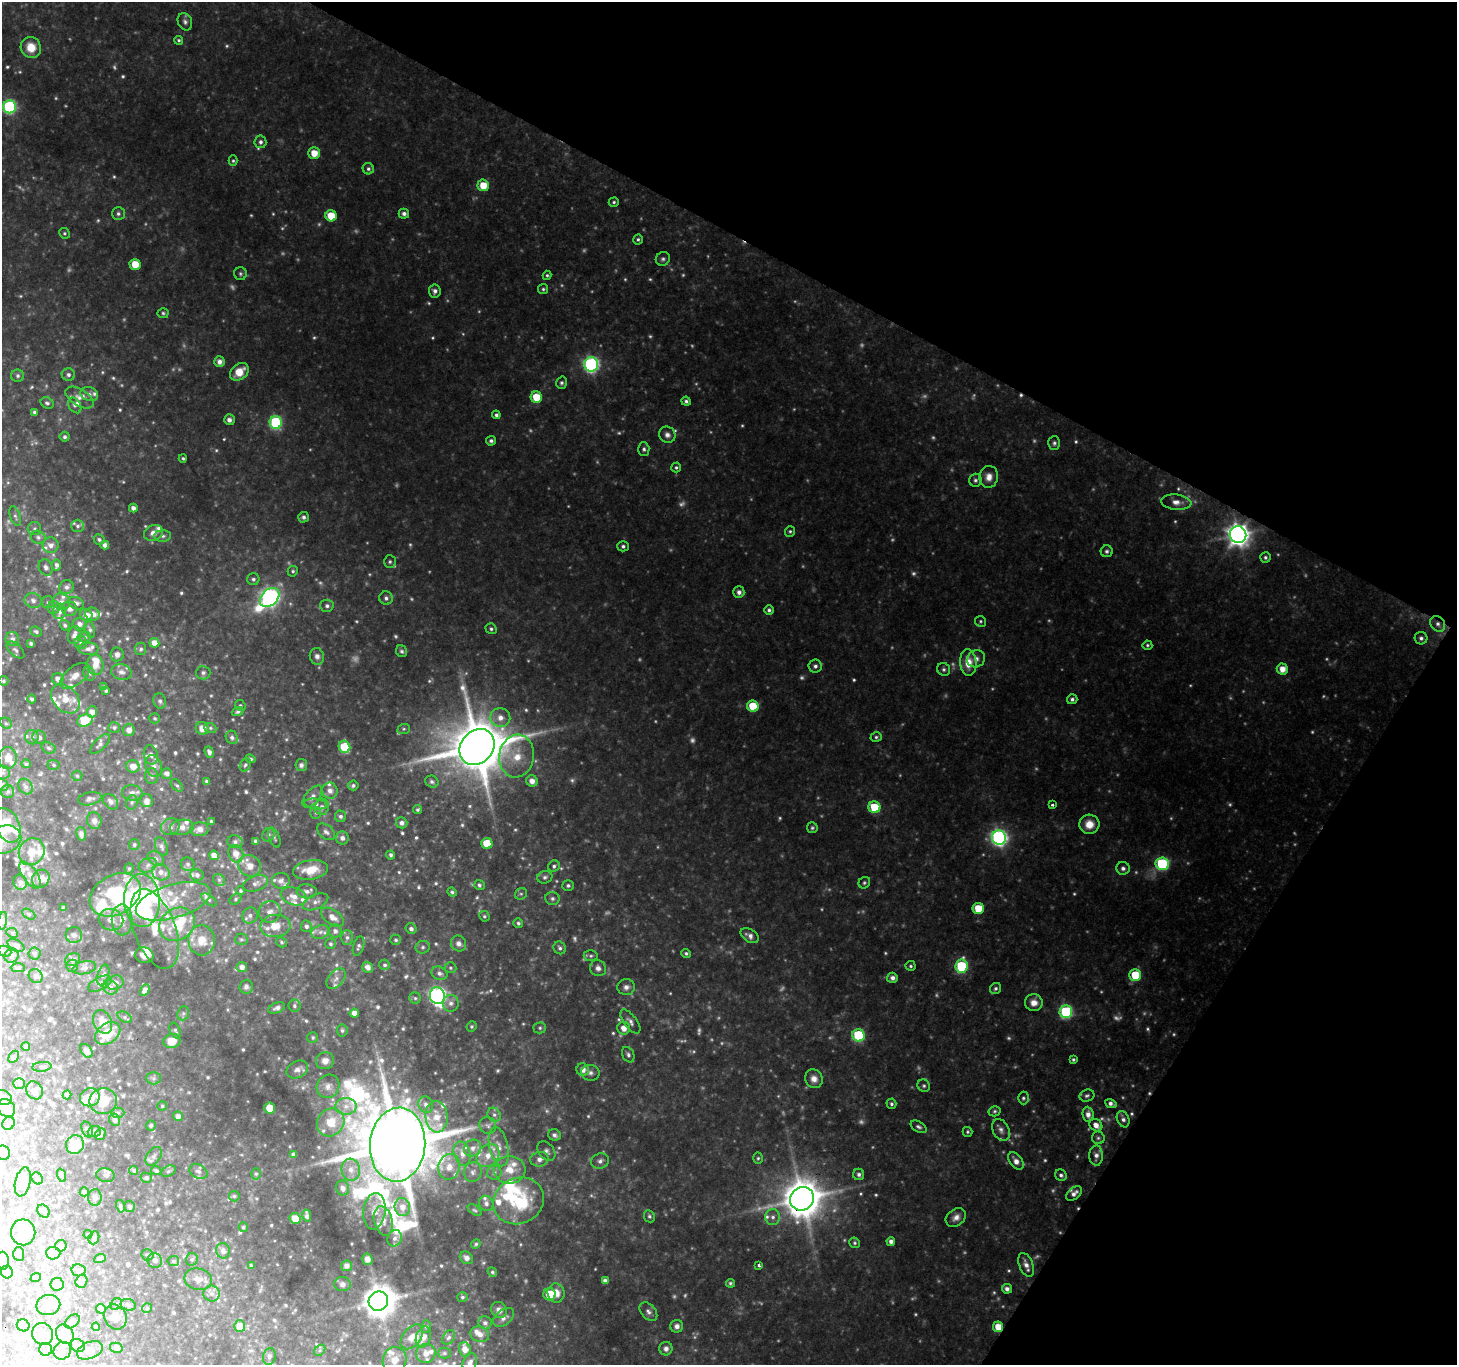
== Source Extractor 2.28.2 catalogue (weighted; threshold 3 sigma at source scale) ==
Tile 8 of 4 x 4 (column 4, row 2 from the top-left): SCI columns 4373-5827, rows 2990-4352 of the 5827 x 5911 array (HDU 1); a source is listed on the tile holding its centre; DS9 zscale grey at full resolution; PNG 1459 x 1367 px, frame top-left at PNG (2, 2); each listed source drawn as its Kron ellipse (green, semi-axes under 4 px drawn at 4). Shown black and unused: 27% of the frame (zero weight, under 2 of 3 exposures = <1% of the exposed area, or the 3 px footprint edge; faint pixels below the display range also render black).
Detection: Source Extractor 2.28.2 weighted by HDU 2 'WHT'; one run over the whole footprint, this tile lists its part. Background 0.181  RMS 0.016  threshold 0.0726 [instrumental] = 3 sigma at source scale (4.5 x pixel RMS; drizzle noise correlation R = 1.50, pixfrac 1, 0.0396/0.0396 arcsec/px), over >= 5 px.
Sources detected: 927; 133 too faint to see at this stretch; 9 inside a brighter object's white glare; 2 cosmic-ray / hot-pixel residue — neither listed nor drawn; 80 inside a brighter listed object's ellipse — not listed separately; of the other 703, all 500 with FLUX_AUTO >= 2.79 (the completeness limit of this list) listed and drawn (203 fainter detections not listed), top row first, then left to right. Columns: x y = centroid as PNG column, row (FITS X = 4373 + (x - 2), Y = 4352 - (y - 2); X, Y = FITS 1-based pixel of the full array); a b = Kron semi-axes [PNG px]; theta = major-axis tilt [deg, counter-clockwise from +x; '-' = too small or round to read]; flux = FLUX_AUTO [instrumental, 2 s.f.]
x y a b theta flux
185 22 9 7 -67 6
179 40 4 4 - 2.8
31 47 10 10 - 30
10 107 6 6 - 270
260 142 6 6 - 6
314 153 6 6 - 24
233 161 5 4 - 2.9
368 169 6 5 - 4
483 185 6 6 - 31
614 202 5 4 - 3.3
118 214 6 6 - 4.9
404 214 5 5 - 6.8
331 216 6 5 - 36
64 233 5 5 - 2.8
638 239 5 5 - 3.3
663 259 7 6 - 4.5
135 264 5 5 - 33
240 274 6 6 - 4
547 275 4 4 - 2.8
543 289 5 5 - 3
435 291 6 6 - 7.1
163 313 5 5 - 3.2
219 362 5 5 - 11
591 364 7 7 - 450
239 372 10 7 40 29
68 375 6 6 - 6
18 376 6 6 - 4.3
562 383 6 5 - 4.1
89 394 9 7 -17 6.8
536 397 6 5 - 43
79 398 15 8 -31 14
686 401 5 4 - 4.5
47 403 7 5 -33 4.3
75 405 8 6 -59 5.5
35 412 4 3 - 4.5
496 415 4 4 - 4.5
229 420 5 5 - 7.4
276 422 6 6 - 200
667 435 8 7 - 8.1
65 437 5 5 - 4.2
491 441 5 4 - 4.7
1054 443 6 6 - 4.4
644 449 7 5 -88 4.6
183 458 4 4 - 3
676 467 5 5 - 3.3
989 477 11 9 82 15
975 480 6 6 - 4.5
1176 502 15 7 -6 13
133 508 4 4 - 8.1
15 516 10 5 -71 4.2
303 517 5 5 - 4.4
78 526 6 6 - 4.3
34 529 7 6 - 4.2
790 531 5 5 - 3.1
153 533 10 8 19 13
1238 535 8 8 - 1300
163 536 8 5 -1 5.5
38 537 8 6 -27 4.9
99 539 5 5 - 3.5
51 545 8 7 - 10
105 545 4 4 - 6.4
623 546 5 5 - 4.5
1107 551 6 6 - 4.2
1265 557 5 5 - 3.7
390 562 6 6 - 3.6
57 565 5 4 - 6.3
46 567 8 6 -65 5.7
293 571 5 5 - 3.3
253 579 6 6 - 4.9
67 587 7 7 - 6.7
739 592 6 5 - 7.6
270 597 11 8 44 670
386 598 7 6 - 6
33 601 8 7 - 7.2
48 602 6 5 - 3.6
61 602 9 8 - 8.6
76 603 8 6 -25 6.3
327 606 6 6 - 5.7
54 607 6 6 - 4.4
69 609 8 7 - 8.5
769 610 5 4 - 4.4
59 611 7 6 - 9.9
92 614 7 6 - 11
86 615 6 6 - 13
980 621 5 5 - 3
79 624 7 6 - 9.6
1438 624 8 7 - 8.1
65 625 5 4 - 3.1
491 629 5 5 - 3.7
90 630 8 5 -76 4.6
36 632 6 4 -25 3.9
75 635 9 6 75 10
85 637 5 5 - 3.4
1421 638 6 6 - 5.8
12 639 7 6 - 6.8
80 642 6 6 - 4.5
31 643 4 3 - 4.1
154 643 5 5 - 18
1147 645 5 4 - 3
88 649 10 6 -1 7
141 649 6 5 - 4.1
15 650 11 5 -43 5.2
402 651 6 5 - 3.8
117 654 7 6 - 6.6
317 656 8 7 - 7.1
976 659 9 8 - 9.4
968 662 13 8 -84 32
95 665 10 8 -82 18
815 666 6 6 - 5.9
944 669 7 6 - 4.4
1282 669 5 5 - 20
121 672 10 8 -14 8.4
203 673 7 6 - 5.8
89 674 7 5 -69 4.2
75 676 17 9 38 15
58 679 6 5 - 9.3
3 681 5 5 - 3.2
104 687 4 3 - 3.6
106 691 3 3 - 2.9
32 699 4 4 - 4.1
65 699 16 12 -46 26
1072 699 5 5 - 4.8
160 701 8 6 -73 4.7
240 705 5 5 - 2.8
753 706 6 5 - 53
92 712 6 5 - 12
238 712 6 4 20 4.1
155 718 5 5 - 2.8
500 718 10 9 - 17
85 720 8 6 17 52
6 723 6 5 - 2.9
114 727 6 5 - 3.7
202 728 6 6 - 17
210 728 6 5 - 3.2
404 729 6 5 - 2.8
129 730 6 6 - 12
32 737 7 6 - 4.9
39 737 7 6 - 6.3
232 737 7 6 - 4.9
876 737 6 4 17 3.2
100 744 12 6 45 5.8
344 747 6 5 - 78
477 747 19 16 49 13000
49 748 7 5 -19 3.8
209 752 6 4 -69 5.5
151 755 10 7 -78 7
517 756 21 17 81 45
8 758 11 9 90 18
250 759 5 3 - 3
26 764 5 4 - 3.1
53 765 6 5 - 3
245 765 7 5 61 3.4
301 765 6 6 - 5.2
133 766 6 6 - 18
154 766 11 8 -74 11
3 773 7 7 - 4.5
167 773 5 5 - 8.2
77 776 5 5 - 3
152 776 8 6 -88 4.9
207 781 4 3 - 4.3
532 781 6 5 - 13
432 782 7 5 -26 4.5
2 785 7 5 -45 3.5
177 785 7 4 -44 3.6
353 785 5 5 - 3.9
25 787 8 6 -53 5.7
8 791 6 6 - 4.2
330 791 8 7 - 11
132 793 10 7 -7 7.2
312 797 13 7 51 9.9
90 799 12 6 11 5.5
146 801 6 6 - 8.3
111 802 9 6 -48 7.2
132 802 7 5 75 4
316 804 11 5 -9 6.4
1052 805 3 3 - 3.1
322 807 8 7 - 6.6
874 807 6 6 - 60
418 810 4 3 - 3.1
316 813 6 5 - 3.1
340 816 5 5 - 4.3
94 821 8 7 - 8.1
211 821 3 3 - 3.1
402 823 6 5 - 6.7
1089 824 10 9 - 24
7 825 18 12 -65 30
170 827 9 8 - 6.9
182 827 12 7 9 10
812 828 5 5 - 3.3
199 829 9 7 6 10
326 832 10 6 -39 7
81 834 7 5 -81 6.7
268 835 7 6 - 4.5
274 837 10 5 -69 4.4
342 838 6 6 - 8.7
999 838 7 7 - 560
4 840 18 13 20 22
255 841 3 3 - 3.4
235 842 7 6 - 5.7
487 843 5 5 - 39
134 845 5 5 - 3.4
161 847 9 6 -67 5.4
32 852 14 12 57 22
236 854 9 7 -67 15
214 855 5 4 - 16
391 855 4 3 - 4.2
156 859 9 6 -35 6.1
188 864 7 6 - 4.3
1162 864 6 6 - 180
148 865 9 7 23 6.3
250 866 12 10 -22 18
554 866 6 5 - 4.2
129 868 5 4 - 2.9
1123 868 7 6 - 6.4
311 870 17 9 9 38
161 872 9 8 - 12
30 875 15 7 -56 12
197 875 6 6 - 5.8
545 877 7 6 - 5
41 879 9 8 - 11
219 880 6 5 - 3.3
281 881 9 8 - 8
20 882 7 6 - 7.6
256 883 13 7 19 8.4
864 883 6 5 - 3.4
479 885 5 5 - 3.4
568 885 5 5 - 4.1
240 891 4 4 - 2.8
307 891 10 7 -5 7.4
452 892 5 4 - 3.3
521 894 6 5 - 3.3
115 895 27 19 29 170
294 896 13 9 -16 15
552 898 7 6 - 5.2
236 899 6 5 - 3
209 900 9 4 -35 3.2
142 901 26 18 -88 150
173 901 39 16 16 59
316 902 13 7 24 8.7
64 908 4 3 - 4.8
978 908 5 5 - 39
270 912 11 10 - 12
29 914 7 4 -28 3.2
250 915 8 7 - 6.6
484 916 5 5 - 2.9
332 917 13 7 -35 13
111 920 12 10 -21 15
122 920 15 10 -89 20
3 921 9 4 81 3.9
518 923 5 5 - 3.8
177 924 19 15 35 64
275 926 15 11 4 26
306 926 6 5 - 5.4
155 929 42 20 -70 71
411 929 5 5 - 6
335 931 6 6 - 6.2
320 932 9 6 17 6.9
12 933 6 4 -25 2.9
74 935 8 8 - 6.7
750 936 10 6 -32 9.3
347 937 7 5 -89 4.9
241 939 6 5 - 3.1
202 940 15 13 -85 32
396 940 5 5 - 3.6
281 942 6 5 - 2.9
458 943 8 7 - 8.2
330 944 5 5 - 3.3
16 945 9 5 -29 6.3
358 946 10 5 73 4.1
423 947 7 6 - 4.1
560 948 6 6 - 4.3
5 951 7 5 -21 3.4
686 953 5 4 - 3.4
34 954 6 6 - 3.4
144 955 9 7 -12 14
11 956 7 6 - 4.9
591 956 7 5 2 3.6
73 959 8 6 26 5.6
385 965 5 5 - 3.7
72 966 6 6 - 3.3
911 966 5 5 - 3.2
961 966 7 6 - 150
242 967 5 5 - 9.6
368 967 6 5 - 10
18 968 7 4 -2 3
84 968 12 6 13 6.6
450 968 6 5 - 3
598 968 8 7 - 8.6
439 973 8 6 -24 6.8
103 975 11 5 70 5.3
1135 975 6 6 - 57
36 976 7 6 - 5.6
892 978 5 5 - 8.4
336 979 12 7 50 8.4
115 983 9 7 25 6.8
100 984 13 6 28 7.1
110 987 8 6 -37 7.6
246 987 7 6 - 5.1
626 987 9 8 - 7.9
995 988 6 5 - 4
145 990 6 4 59 9
437 996 8 7 - 540
415 998 5 5 - 3.1
451 1003 8 8 - 8.2
1034 1003 9 8 - 15
294 1006 6 6 - 3.9
277 1008 9 5 20 6.1
1066 1012 6 6 - 210
183 1013 7 5 70 3.7
354 1013 4 4 - 11
125 1017 8 5 -32 3.4
103 1022 12 9 -66 20
630 1022 14 6 -53 8.5
472 1026 5 5 - 3
540 1028 6 5 - 3.4
624 1028 6 6 - 17
175 1030 8 5 -65 3.5
342 1030 6 5 - 3.7
108 1033 14 9 37 38
859 1035 6 6 - 140
313 1037 5 5 - 3.4
172 1041 8 7 - 24
26 1046 4 4 - 3.3
86 1051 8 5 -52 7.8
628 1055 8 5 -63 4.6
14 1057 6 4 59 2.9
1073 1060 4 4 - 2.9
325 1061 9 8 - 12
42 1067 9 5 6 4.2
297 1070 11 8 27 8.9
583 1070 6 6 - 13
590 1073 9 8 - 7.2
153 1078 7 6 - 4.5
814 1079 9 8 - 13
19 1083 6 5 - 2.9
328 1086 12 11 - 12
924 1086 6 6 - 3.9
34 1090 9 8 - 7.2
67 1095 4 4 - 5.2
1087 1096 7 6 - 4.3
2 1097 10 7 -19 8
90 1097 10 9 - 26
1023 1098 6 5 - 3.7
103 1101 14 13 - 36
1111 1103 6 4 -20 7
891 1104 5 5 - 4.2
426 1105 8 7 - 8.8
162 1106 5 4 - 2.8
346 1106 10 8 0 13
6 1108 10 8 -44 11
270 1108 5 5 - 31
995 1111 6 5 - 3.2
118 1113 6 5 - 2.9
1088 1114 7 5 -84 11
494 1115 7 6 - 5.1
178 1116 5 4 - 9.8
436 1117 16 11 -85 28
1123 1119 8 6 -66 6.8
115 1120 6 5 - 7.5
331 1122 14 13 - 36
9 1123 7 6 - 4.1
151 1125 5 5 - 3.1
488 1125 8 8 - 5.8
1096 1125 7 5 -41 14
918 1127 8 5 -31 4.7
87 1129 8 5 -68 4.5
1001 1130 11 8 -64 8.6
94 1131 6 5 - 4.6
968 1132 5 5 - 2.8
100 1134 6 5 - 4.7
554 1135 6 5 - 6.3
1098 1138 6 6 - 3.8
75 1144 9 9 - 55
398 1145 37 27 84 23000
499 1147 20 9 -78 20
473 1148 9 8 - 11
546 1151 11 7 -51 6.7
3 1153 7 6 - 8.8
294 1154 4 4 - 7.3
462 1154 12 8 -73 15
488 1155 13 10 48 21
154 1156 10 7 55 6.4
1096 1156 10 7 90 9.6
758 1158 5 5 - 2.8
539 1159 9 7 13 10
600 1161 9 7 24 7.5
1016 1161 10 6 -53 12
449 1167 13 10 77 22
134 1170 4 4 - 2.8
351 1170 11 9 -82 15
510 1170 16 14 -3 32
156 1171 5 4 - 3.8
168 1171 8 5 27 3.4
198 1171 9 7 -27 7.2
473 1172 10 8 74 8.4
494 1173 7 7 - 5.9
256 1174 6 5 - 3.2
859 1174 5 5 - 4.9
61 1175 7 4 -71 2.9
105 1175 9 7 -11 5.8
1061 1175 6 5 - 5
37 1178 6 5 - 3.9
146 1178 6 5 - 4.5
23 1182 15 7 77 11
342 1188 7 6 - 8.6
84 1192 4 4 - 5.4
1074 1194 9 5 40 7.9
234 1196 5 5 - 2.8
95 1197 8 7 - 7
802 1199 12 11 - 5300
519 1201 26 22 27 110
486 1203 8 7 - 6.4
120 1206 6 4 -76 3.8
129 1206 6 5 - 3.6
402 1207 9 8 - 18
475 1210 8 4 -36 3
43 1211 7 5 -49 4.3
374 1211 18 11 83 21
307 1216 6 4 -80 7.2
649 1216 6 5 - 3.8
773 1217 8 7 - 7.5
956 1217 11 8 36 11
295 1218 5 5 - 22
383 1221 15 9 -76 15
243 1227 5 4 - 2.9
23 1232 13 12 - 23
88 1234 4 4 - 3.9
94 1238 7 5 69 3.3
395 1238 8 7 - 7.8
891 1241 4 4 - 7.5
855 1243 5 5 - 3.3
476 1244 5 4 - 3.2
61 1246 5 5 - 5.4
223 1251 8 6 -76 8
53 1253 7 6 - 14
19 1254 7 5 -87 4.5
148 1255 6 5 - 3.8
466 1258 7 5 -39 6
100 1259 6 3 20 3.7
192 1259 6 6 - 3.2
367 1259 6 5 - 7.9
155 1260 7 7 - 7.1
3 1261 9 6 -86 4.8
173 1261 6 5 - 3.3
759 1265 4 3 - 6.3
1026 1265 12 7 -67 12
251 1266 4 3 - 3.3
347 1266 5 5 - 6.7
79 1270 7 6 - 4.3
7 1272 6 6 - 4.5
492 1272 5 4 - 2.9
36 1278 5 4 - 2.9
198 1279 14 10 -13 13
81 1281 7 6 - 4.7
605 1281 4 4 - 7.6
730 1283 4 4 - 2.9
57 1284 6 6 - 4.3
343 1284 8 7 - 7.1
1007 1289 5 4 - 7.5
212 1293 8 8 - 7.6
556 1293 9 8 - 17
549 1294 6 6 - 52
462 1297 5 5 - 3.4
378 1301 10 9 - 3500
116 1304 6 5 - 3.2
48 1305 12 10 11 15
128 1305 8 5 -20 4
147 1308 5 4 - 3.4
101 1309 5 4 - 6.8
499 1310 8 7 - 10
648 1312 11 7 -49 7
115 1317 13 11 -59 16
504 1318 12 7 37 9
72 1321 8 5 40 5.6
485 1323 7 6 - 6.2
23 1325 6 6 - 4.1
240 1326 5 5 - 27
426 1326 6 5 - 3.4
677 1326 6 6 - 7.7
96 1327 4 4 - 3.5
998 1327 5 5 - 27
43 1334 11 10 - 17
65 1334 10 8 -58 17
480 1334 9 7 -17 11
412 1337 14 9 51 19
423 1337 11 7 70 16
449 1337 8 5 53 4.4
78 1345 7 6 - 5.8
116 1348 6 5 - 4.2
46 1349 6 6 - 4.1
465 1349 7 6 - 12
666 1349 7 6 - 7.4
90 1350 13 8 22 12
320 1350 6 4 46 3.5
62 1351 9 8 - 8.7
426 1353 10 9 - 15
444 1353 6 5 - 3.4
269 1356 8 6 77 4.6
395 1360 13 11 71 19
470 1363 10 6 70 9
Overlapping masked pixels (flux is a lower limit): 3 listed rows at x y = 1438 624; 802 1199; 998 1327
Isophote crosses this tile's border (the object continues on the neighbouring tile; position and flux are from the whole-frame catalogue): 9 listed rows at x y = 3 773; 2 785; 7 825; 4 840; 2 1097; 3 1153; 3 1261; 395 1360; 470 1363